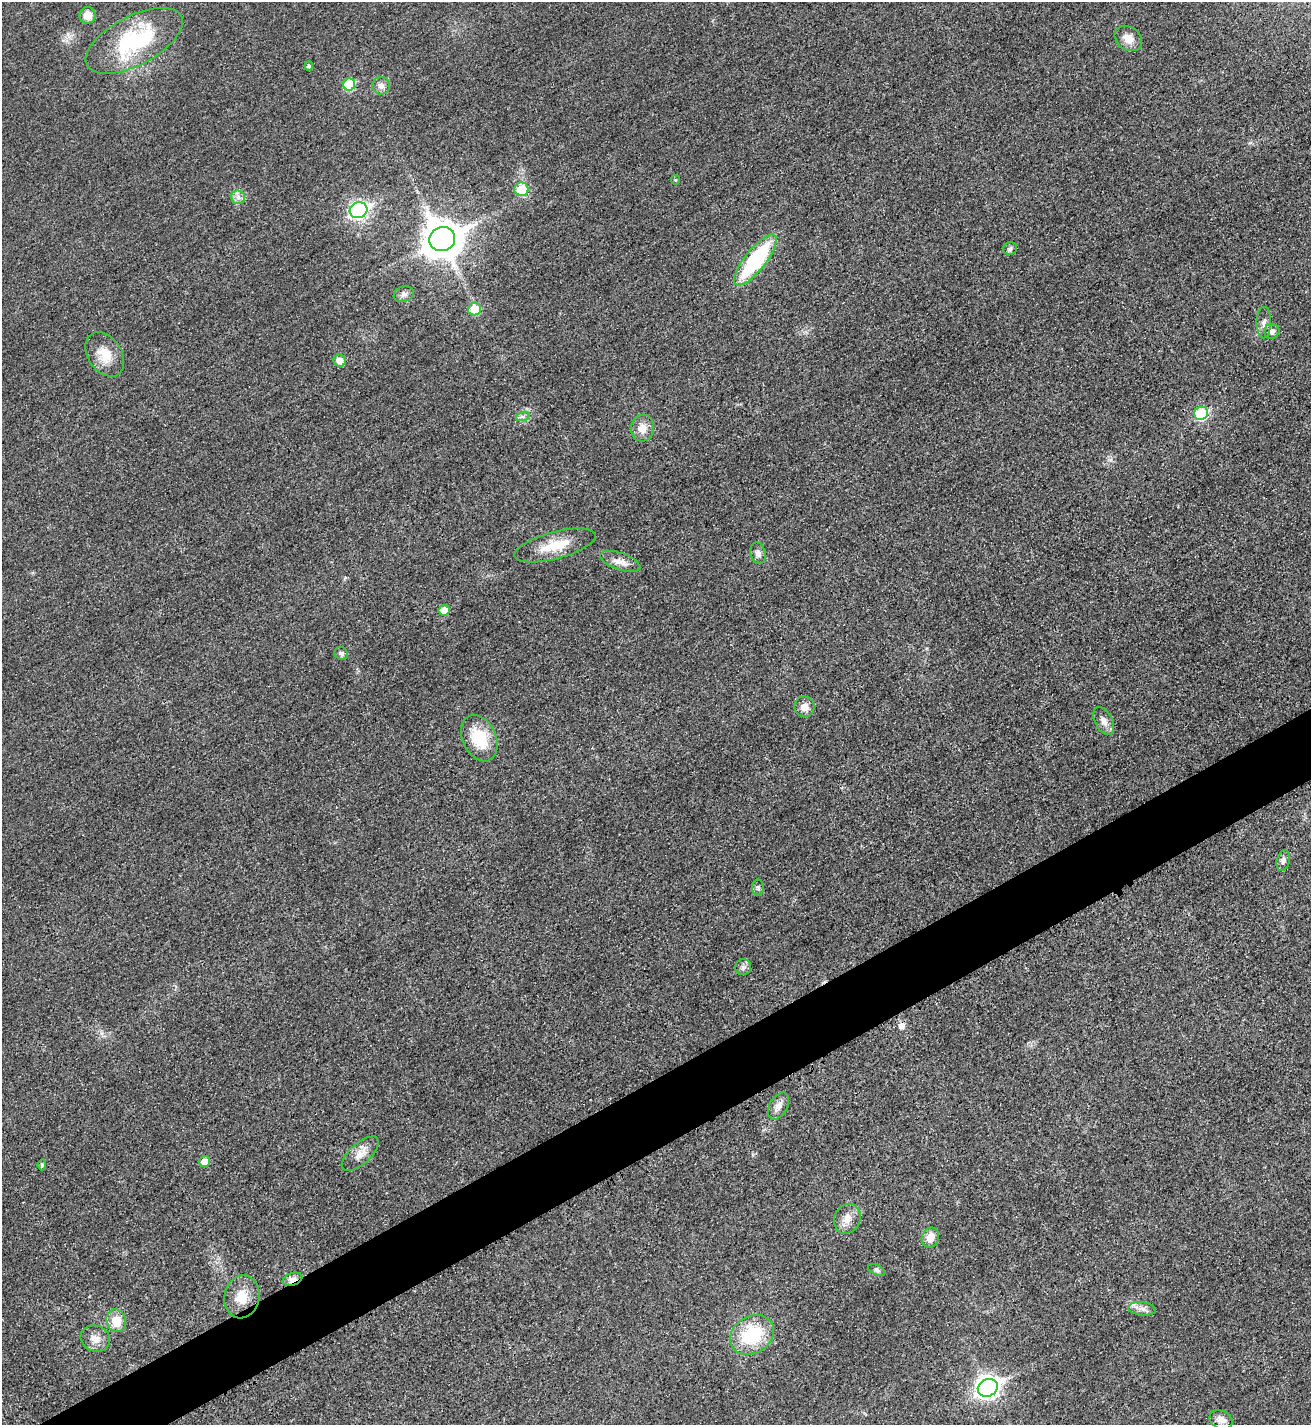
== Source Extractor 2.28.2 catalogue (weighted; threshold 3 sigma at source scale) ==
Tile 7 of 4 x 4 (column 3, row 2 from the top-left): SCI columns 2783-4091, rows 2863-4285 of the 5701 x 5713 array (HDU 1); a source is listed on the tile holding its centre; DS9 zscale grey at full resolution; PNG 1313 x 1427 px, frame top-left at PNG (2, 2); each listed source drawn as its Kron ellipse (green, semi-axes under 4 px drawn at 4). Shown black and unused: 5% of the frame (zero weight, under 3 of 4 exposures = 1% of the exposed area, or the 3 px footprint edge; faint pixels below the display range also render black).
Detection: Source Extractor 2.28.2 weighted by HDU 2 'WHT'; one run over the whole footprint, this tile lists its part. Background 0.0167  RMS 0.0057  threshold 0.0258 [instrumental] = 3 sigma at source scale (4.5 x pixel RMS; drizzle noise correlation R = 1.50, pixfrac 1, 0.05/0.05 arcsec/px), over >= 5 px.
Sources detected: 49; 1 cosmic-ray / hot-pixel residue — neither listed nor drawn; the other 48 listed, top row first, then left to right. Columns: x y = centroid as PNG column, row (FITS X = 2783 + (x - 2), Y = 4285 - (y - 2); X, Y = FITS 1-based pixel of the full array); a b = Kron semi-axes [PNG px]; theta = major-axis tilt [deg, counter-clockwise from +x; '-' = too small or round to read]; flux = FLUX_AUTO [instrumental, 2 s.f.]
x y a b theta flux
88 15 8 8 - 7.1
1128 38 15 11 -36 6.5
134 41 53 24 28 56
309 66 4 4 - 1.1
349 85 6 6 - 24
381 86 9 8 - 3.1
675 180 4 4 - 0.63
521 189 7 7 - 16
238 197 7 7 - 2.4
359 210 9 8 - 180
442 239 13 12 - 1400
1010 249 7 6 - 1.5
755 260 31 10 51 60
404 294 10 7 22 2.2
474 309 6 6 - 13
1264 323 15 7 90 3.4
1272 331 8 7 - 3.2
105 354 24 17 -57 12
340 360 6 6 - 6.4
1201 413 7 6 - 45
523 416 7 4 18 1.3
642 428 13 11 84 6
555 545 42 13 15 16
758 553 11 7 -76 2.8
620 561 21 8 -19 5.1
444 610 5 5 - 9.5
341 654 7 6 - 1.6
804 707 10 10 - 5.2
1104 721 15 9 -63 3.9
479 738 24 16 -64 21
1283 861 11 6 75 2.2
758 887 8 6 -89 1.4
743 967 8 8 - 2.1
778 1106 14 9 61 4.6
360 1154 23 10 42 6.2
205 1162 5 5 - 7.4
42 1165 6 4 83 1.3
847 1219 15 13 65 6.4
930 1238 10 8 69 6.2
877 1270 9 5 -25 1.4
292 1279 10 6 18 4.2
242 1297 21 17 77 12
1142 1309 14 6 -7 3.4
116 1321 11 9 -72 10
752 1335 23 18 32 34
95 1339 15 13 -23 5.9
988 1388 10 8 29 330
1221 1420 12 9 -23 3.6
Overlapping masked pixels (flux is a lower limit): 1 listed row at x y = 292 1279